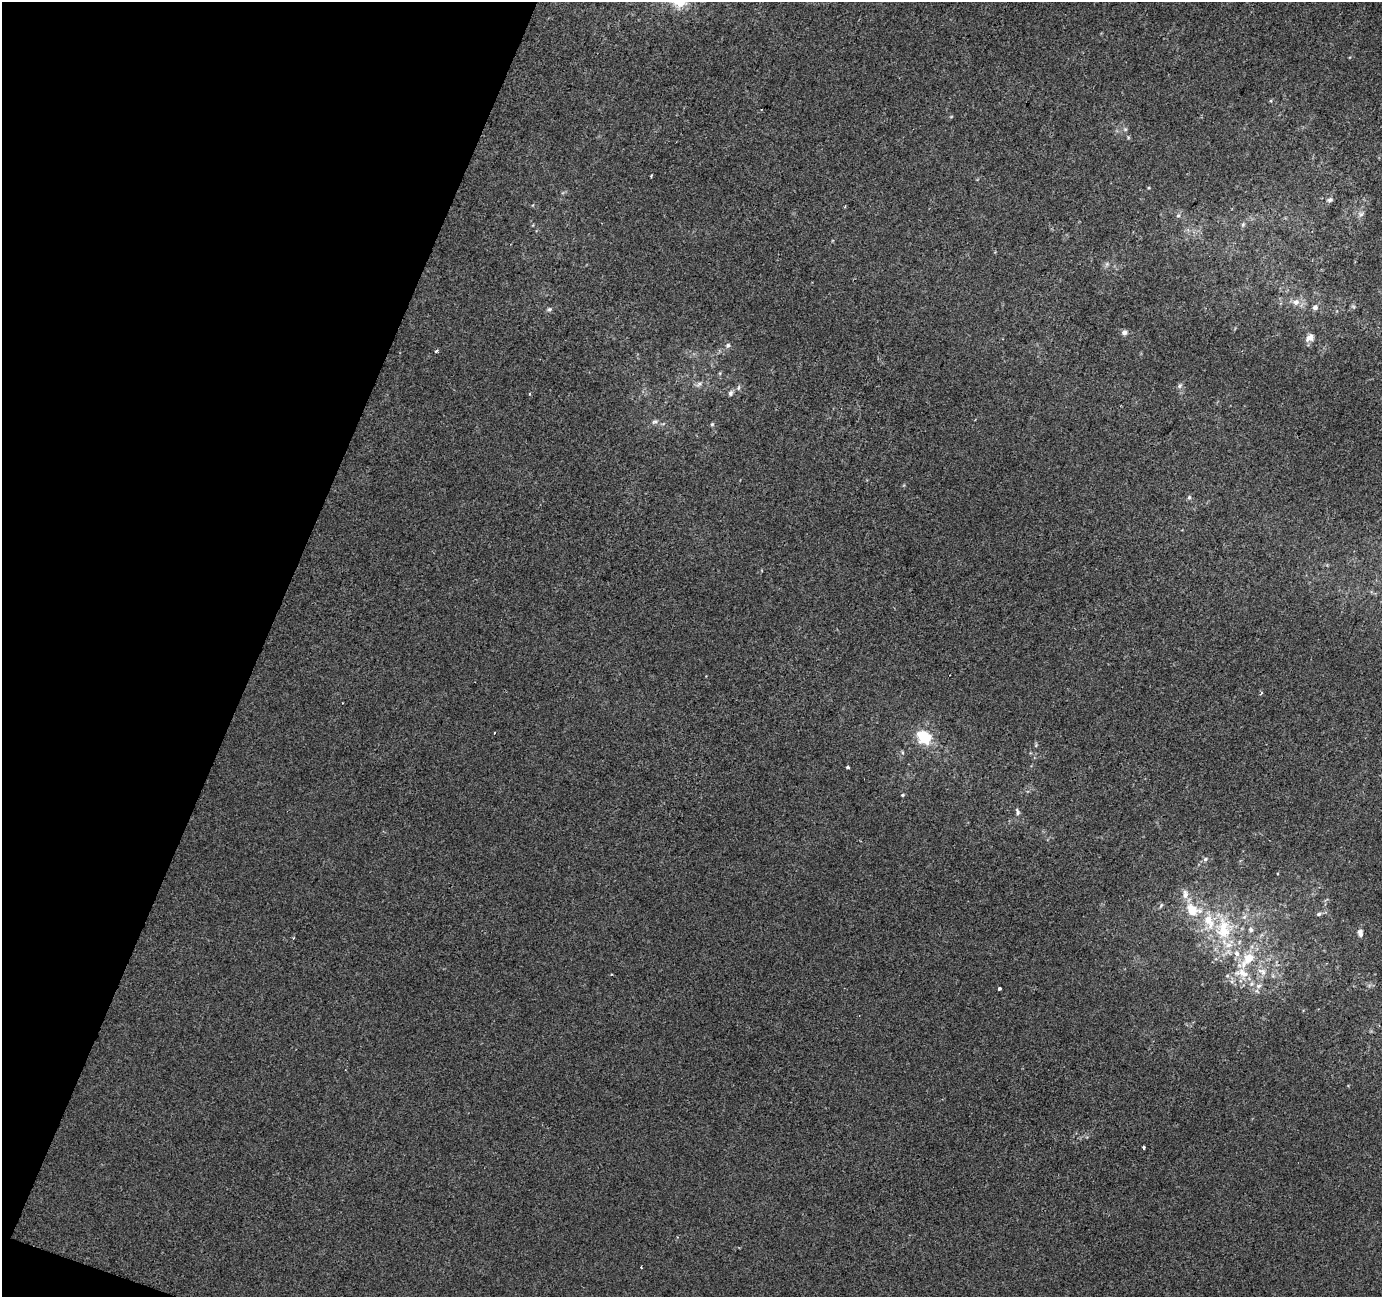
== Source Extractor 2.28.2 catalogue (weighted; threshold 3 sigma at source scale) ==
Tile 9 of 4 x 4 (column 1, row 3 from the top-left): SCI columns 7-1386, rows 1570-2864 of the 5527 x 5664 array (HDU 1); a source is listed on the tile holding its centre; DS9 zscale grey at full resolution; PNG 1384 x 1299 px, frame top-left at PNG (2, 2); no overlay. Shown black and unused: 19% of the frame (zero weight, under 2 of 3 exposures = <1% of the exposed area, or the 3 px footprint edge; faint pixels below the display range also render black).
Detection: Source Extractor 2.28.2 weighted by HDU 2 'WHT'; one run over the whole footprint, this tile lists its part. Background -3.70e-04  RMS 0.0045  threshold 0.0202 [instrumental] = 3 sigma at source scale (4.5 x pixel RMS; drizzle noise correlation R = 1.50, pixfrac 1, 0.0396/0.0396 arcsec/px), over >= 5 px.
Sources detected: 51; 6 inside a brighter listed object's ellipse — not listed separately; the other 45 listed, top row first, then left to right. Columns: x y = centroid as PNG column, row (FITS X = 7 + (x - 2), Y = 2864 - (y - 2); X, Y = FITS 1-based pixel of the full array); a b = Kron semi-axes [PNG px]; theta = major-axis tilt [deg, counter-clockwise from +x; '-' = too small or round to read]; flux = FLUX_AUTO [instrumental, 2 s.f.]
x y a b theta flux
682 3 17 9 13 5.2
1125 129 6 5 - 0.84
1128 137 6 3 -73 0.57
1330 200 7 6 - 1.4
845 206 3 2 - 0.59
1361 214 10 7 21 1.8
1178 216 6 5 - 0.9
1243 224 6 5 - 0.8
1107 264 6 6 - 1.1
1296 302 9 8 - 3
1315 307 7 6 - 1.7
549 309 6 6 - 0.9
1124 332 7 7 - 1.6
1310 338 11 8 38 2.7
728 345 7 6 - 1.2
436 351 4 3 - 1.1
720 373 6 4 72 0.55
699 384 10 6 38 1.6
1180 386 7 5 67 1.1
738 388 8 5 83 0.98
730 393 8 6 68 1.2
530 394 4 3 - 0.42
655 422 9 6 25 1.4
712 424 5 4 - 0.73
1189 497 6 5 - 0.86
1261 693 5 4 - 0.64
924 737 16 13 -36 15
902 752 5 3 - 0.52
847 767 3 3 - 0.8
903 795 5 3 - 0.55
1017 812 11 5 -74 1.2
1205 859 8 6 17 1.2
1185 894 15 9 -90 3.7
1161 905 7 4 62 0.82
1192 910 15 12 -24 12
1319 914 7 5 21 1.2
1223 929 35 26 -89 29
1251 930 6 6 - 1.4
1360 933 9 6 -82 2
1248 959 30 14 49 14
1262 971 14 8 -31 3.5
1258 986 8 6 17 1.9
999 988 3 3 - 0.84
1144 1147 3 3 - 1.5
641 1267 3 2 - 0.84
Isophote crosses this tile's border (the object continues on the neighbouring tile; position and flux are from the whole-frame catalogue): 1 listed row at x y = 682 3